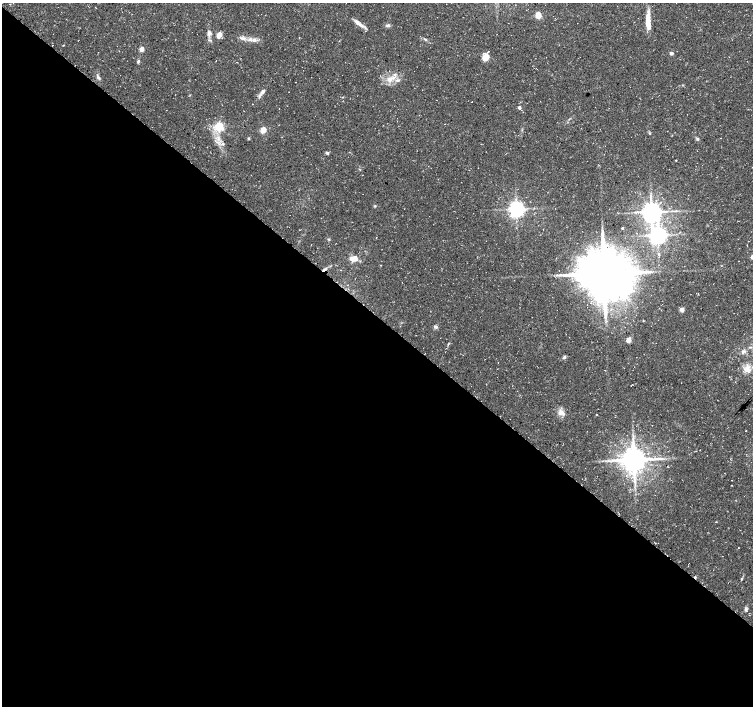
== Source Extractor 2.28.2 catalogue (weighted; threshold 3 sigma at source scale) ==
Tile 14 of 4 x 4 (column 2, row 4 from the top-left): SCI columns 1503-3004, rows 170-1576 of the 6017 x 6032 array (HDU 1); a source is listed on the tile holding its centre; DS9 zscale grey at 2 x 2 block average (1 PNG px = mean of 2 x 2 image px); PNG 755 x 708 px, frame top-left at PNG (2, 3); no overlay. Shown black and unused: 55% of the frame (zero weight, under 3 of 4 exposures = <1% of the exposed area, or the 3 px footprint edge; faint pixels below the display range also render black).
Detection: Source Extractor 2.28.2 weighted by HDU 2 'WHT'; one run over the whole footprint, this tile lists its part. Background 0.0319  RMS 0.0029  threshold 0.013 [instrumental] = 3 sigma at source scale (4.5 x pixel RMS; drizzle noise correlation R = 1.50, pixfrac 1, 0.0396/0.0396 arcsec/px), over >= 5 px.
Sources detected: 60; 1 cosmic-ray / hot-pixel residue — not listed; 5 inside a brighter listed object's ellipse — not listed separately; the other 54 listed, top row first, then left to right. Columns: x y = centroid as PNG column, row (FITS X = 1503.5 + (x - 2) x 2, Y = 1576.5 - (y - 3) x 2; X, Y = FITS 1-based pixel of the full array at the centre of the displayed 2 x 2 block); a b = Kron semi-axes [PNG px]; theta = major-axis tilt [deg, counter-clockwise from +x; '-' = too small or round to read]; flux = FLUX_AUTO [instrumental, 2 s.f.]
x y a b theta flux
538 15 3 3 - 22
648 19 20 5 89 9.1
358 23 18 4 -35 4.1
388 25 6 4 21 1.3
209 33 6 5 - 2
219 35 3 3 - 13
243 38 9 4 -9 2.5
425 39 5 2 - 0.77
254 40 6 5 - 2.4
141 49 3 3 - 9.3
671 53 4 3 - 1.5
486 56 8 7 - 4.5
138 61 5 3 - 0.91
98 77 6 4 -46 1.3
391 78 13 5 20 5.3
295 82 2 2 - 0.4
263 92 7 4 59 2.1
472 102 2 2 - 0.45
519 107 3 2 - 2.3
219 126 3 3 - 74
263 130 3 3 - 20
649 133 3 3 - 0.55
249 138 3 3 - 0.77
698 139 4 3 - 0.97
215 141 3 2 - 0.63
327 153 5 3 - 1
676 160 2 2 - 0.32
461 182 2 2 - 0.24
375 206 4 3 - 0.66
516 209 4 4 - 330
651 212 5 5 - 620
622 228 2 2 - 0.7
658 235 4 4 - 360
376 237 2 2 - 0.25
328 239 4 3 - 0.59
659 255 4 3 - 0.61
752 257 3 3 - 5.1
354 258 7 6 - 4.9
324 269 6 3 27 1.4
604 274 14 13 - 3800
682 310 3 3 - 6.8
643 320 3 2 - 0.4
436 327 6 4 -20 1.4
628 340 3 3 - 11
743 352 6 4 45 1.6
564 357 5 3 - 1
747 369 12 8 -61 5.4
560 412 9 6 66 3.7
596 415 2 2 - 1
634 460 6 6 - 1100
732 485 2 2 - 0.29
738 548 2 2 - 0.25
742 579 4 2 - 0.68
746 609 6 4 -76 1.4
Overlapping masked pixels (flux is a lower limit): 1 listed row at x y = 324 269
Isophote crosses this tile's border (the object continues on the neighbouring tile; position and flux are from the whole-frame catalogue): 1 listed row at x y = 752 257
Diffuse or blended objects may show on this block-average render without a row.